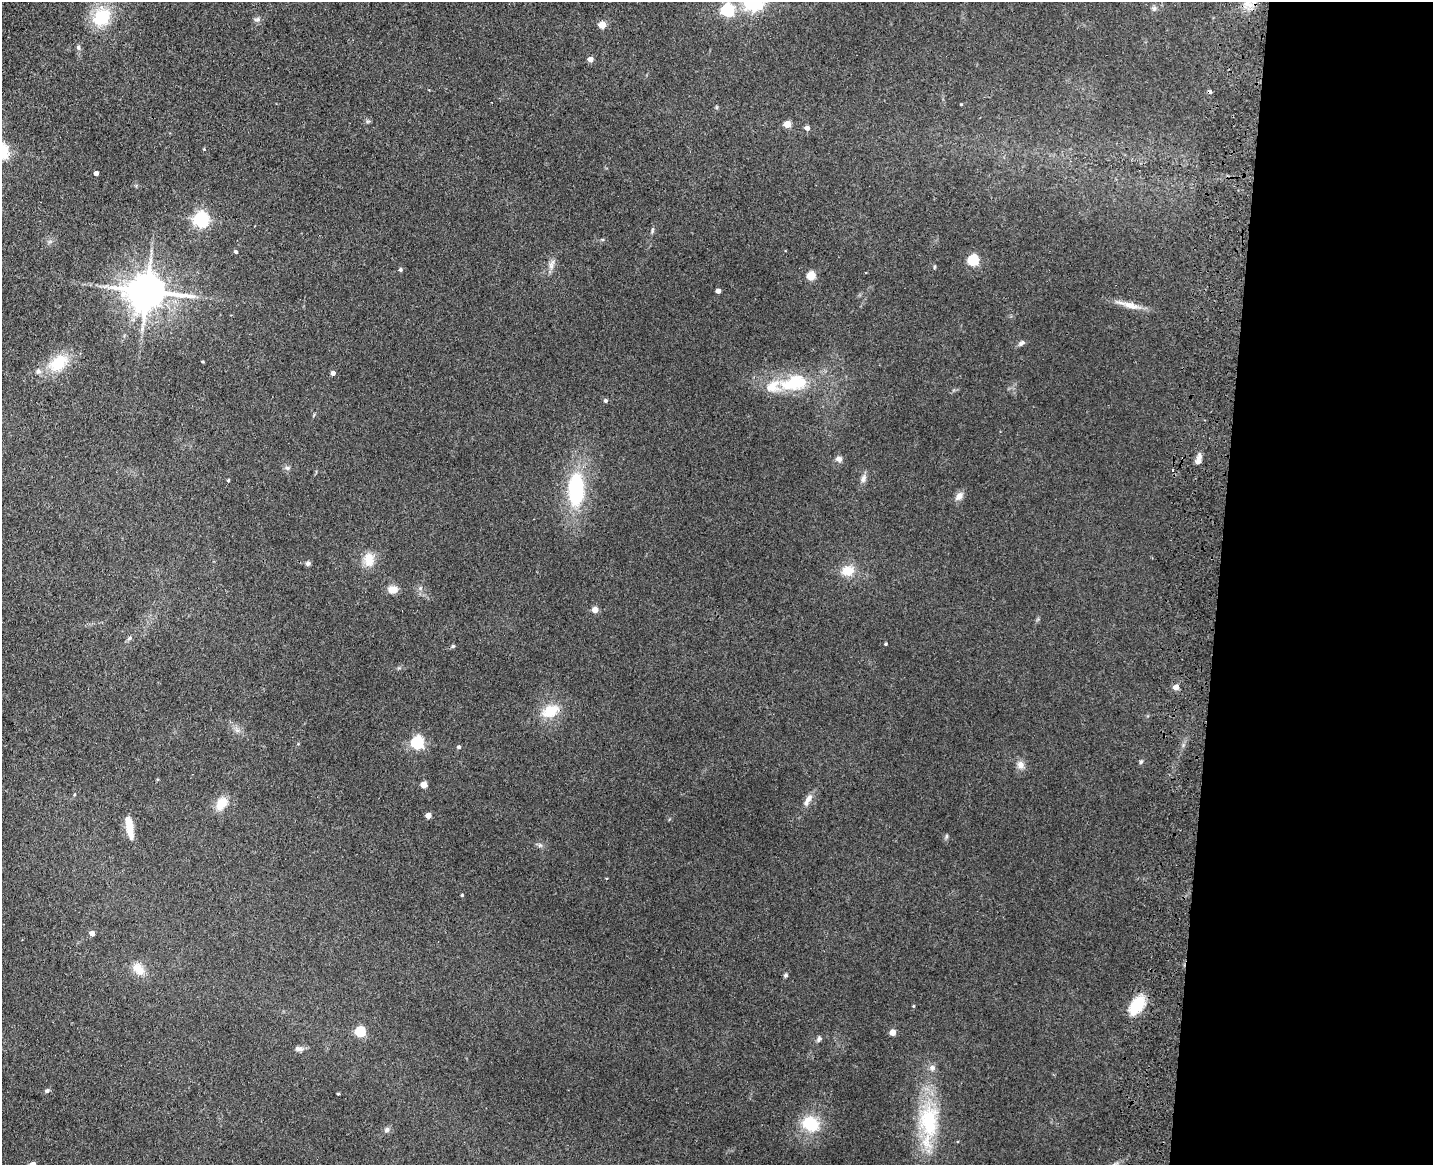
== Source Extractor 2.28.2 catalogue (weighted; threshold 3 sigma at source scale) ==
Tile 9 of 3 x 4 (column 3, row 3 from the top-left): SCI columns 3194-4624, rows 1181-2343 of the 4844 x 4686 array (HDU 1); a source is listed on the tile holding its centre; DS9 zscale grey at full resolution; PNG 1435 x 1167 px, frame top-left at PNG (2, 2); no overlay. Shown black and unused: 15% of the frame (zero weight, under 3 of 4 exposures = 6% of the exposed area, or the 3 px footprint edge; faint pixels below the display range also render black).
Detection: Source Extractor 2.28.2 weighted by HDU 2 'WHT'; one run over the whole footprint, this tile lists its part. Background 0.0939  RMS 0.0065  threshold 0.0295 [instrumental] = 3 sigma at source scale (4.5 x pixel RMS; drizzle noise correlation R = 1.50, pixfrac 1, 0.05/0.05 arcsec/px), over >= 5 px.
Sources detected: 78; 1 cosmic-ray / hot-pixel residue — not listed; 2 inside a brighter listed object's ellipse — not listed separately; the other 75 listed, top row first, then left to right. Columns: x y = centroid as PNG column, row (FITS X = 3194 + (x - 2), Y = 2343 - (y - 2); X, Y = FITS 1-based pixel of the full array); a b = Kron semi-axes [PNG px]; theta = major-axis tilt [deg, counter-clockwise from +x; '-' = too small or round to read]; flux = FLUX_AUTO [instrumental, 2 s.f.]
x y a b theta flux
753 2 9 6 -15 270
1248 4 17 10 -44 7.8
1154 8 7 5 69 1.7
727 10 6 6 - 110
102 17 23 19 51 29
257 19 8 6 12 1.6
602 25 5 4 - 16
78 47 6 5 - 1.2
590 59 4 4 - 6.3
961 104 4 3 - 0.58
787 124 4 4 - 14
807 128 5 4 - 3.2
96 173 4 4 - 3.1
201 219 6 6 - 190
652 230 9 4 83 1.1
236 252 4 3 - 1.2
973 260 5 5 - 56
551 265 10 6 -81 3.1
934 267 5 3 - 0.71
400 270 4 4 - 1.4
811 276 5 5 - 27
147 291 12 10 -1 1900
718 291 4 4 - 4.3
1130 305 26 8 -15 7.4
1021 343 9 5 36 1.8
203 362 4 2 - 0.63
58 363 24 16 42 21
333 373 4 4 - 2.8
794 383 40 20 11 34
605 401 5 5 - 1.3
839 459 8 7 - 2.4
1198 459 15 7 72 3.8
287 468 7 5 -41 1.5
1173 470 3 3 - 1.3
863 479 12 6 75 2.8
228 480 4 3 - 0.82
576 489 38 18 89 54
959 496 12 7 52 4.1
369 559 16 12 89 10
308 563 6 5 - 1.7
848 571 14 12 5 10
393 589 10 8 -1 6.1
595 610 4 4 - 8.7
130 638 8 5 28 1.5
886 644 3 3 - 0.82
453 646 5 5 - 0.92
1176 687 5 5 - 6.1
550 711 20 13 27 16
417 743 6 6 - 110
459 747 5 4 - 1.3
1141 762 6 4 46 0.97
1020 765 10 9 - 4.1
424 785 4 4 - 12
808 800 17 6 57 4.5
221 803 15 10 55 11
428 815 4 4 - 6.9
129 827 23 7 -80 12
946 836 6 4 89 0.99
540 845 6 5 - 1.2
462 895 3 3 - 0.76
92 933 5 4 - 3.7
138 969 16 10 -46 9.5
786 975 6 4 33 1.1
1137 1005 21 12 55 20
913 1006 4 4 - 0.61
360 1032 5 5 - 46
892 1032 4 4 - 8.7
819 1039 9 5 65 1.5
299 1049 11 6 -9 2.4
932 1068 9 8 - 2.6
47 1091 7 5 2 1.4
338 1094 3 3 - 0.68
928 1121 38 21 -88 51
810 1124 19 15 -25 24
387 1129 8 7 - 1.8
Isophote crosses this tile's border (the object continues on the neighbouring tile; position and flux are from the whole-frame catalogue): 3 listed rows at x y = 753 2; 1248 4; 102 17